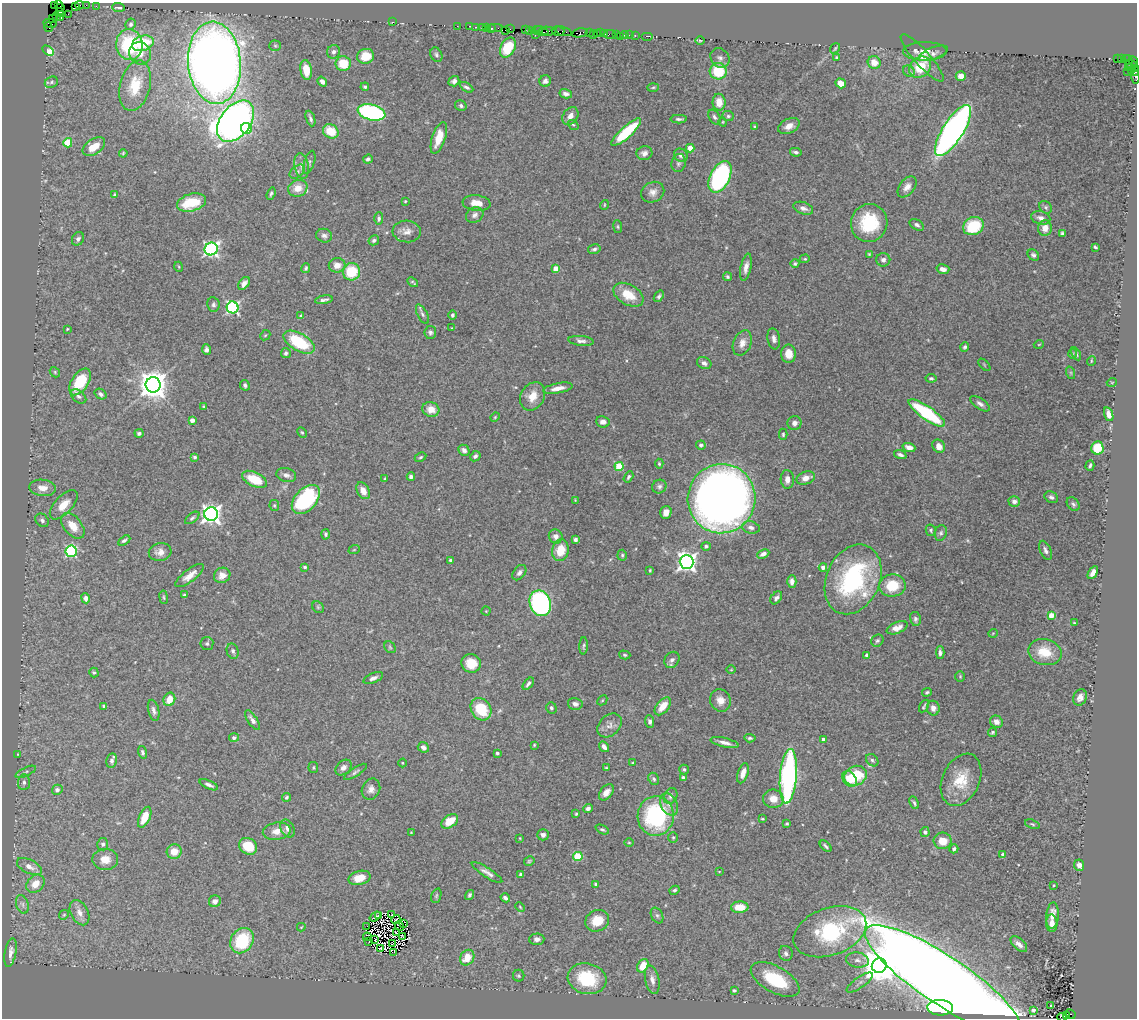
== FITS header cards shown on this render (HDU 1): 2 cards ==
NAXIS1  =                 1135
NAXIS2  =                 1016

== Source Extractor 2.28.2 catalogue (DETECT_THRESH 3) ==
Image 1135 x 1016 px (HDU 1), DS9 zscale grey, 1 PNG px = 1 image px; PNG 1139 x 1020 px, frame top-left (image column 1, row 1016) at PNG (2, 3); each listed source drawn as its Kron ellipse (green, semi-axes under 4 px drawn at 4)
Background 1.87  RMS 0.041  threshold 0.123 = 3 sigma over >= 5 px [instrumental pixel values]
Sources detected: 450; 3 with non-positive FLUX_AUTO (blend fragments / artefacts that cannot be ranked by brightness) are neither listed nor drawn; the other 447 listed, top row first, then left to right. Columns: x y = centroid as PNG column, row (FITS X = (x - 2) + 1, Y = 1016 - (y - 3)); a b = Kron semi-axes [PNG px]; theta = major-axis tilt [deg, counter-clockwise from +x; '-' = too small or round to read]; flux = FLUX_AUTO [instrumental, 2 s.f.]
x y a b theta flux
58 4 2 2 - 38
54 5 2 2 - 8.1
80 5 4 2 - 770
86 5 2 2 - 92
75 6 4 2 - 140
96 6 2 2 - 120
61 7 4 2 - 71
119 7 6 3 -4 6.8
60 12 4 3 - 95
68 14 2 2 - 38
56 16 2 2 - 23
61 17 4 3 - 210
53 19 3 2 - 120
393 22 2 2 - 24
50 23 6 3 -12 220
131 24 6 5 - 6.7
457 26 2 2 - 130
470 26 3 2 - 420
48 27 5 2 - 120
476 27 3 2 - 290
482 27 2 2 - 270
486 27 3 3 - 370
491 28 4 3 - 500
495 28 8 2 0 470
510 29 2 2 - 170
505 30 2 2 - 65
525 30 4 2 - 330
529 30 3 2 - 230
537 30 6 3 9 760
541 31 8 3 -18 1100
548 31 9 3 -5 1900
558 31 6 4 -15 250
563 31 8 3 -19 950
580 33 8 3 11 650
589 33 2 2 - 210
597 33 3 2 - 440
601 33 3 3 - 570
593 34 2 2 - 200
605 34 4 3 - 500
610 34 6 3 9 560
616 34 4 3 - 180
535 35 2 2 - 83
624 35 4 3 - 430
629 35 2 2 - 81
635 35 3 2 - 340
620 36 3 2 - 98
648 36 6 2 0 160
700 41 5 3 - 2.1
143 43 11 7 18 100
129 45 15 13 -84 190
275 46 5 5 - 4.2
508 48 11 7 62 77
835 48 5 3 - 3.2
48 51 6 4 -34 90
925 51 22 9 1 24
334 52 7 6 - 9.4
140 53 12 10 -56 28
933 53 15 6 21 10
436 55 7 5 -63 6.7
366 56 8 7 - 53
836 57 4 3 - 3.3
720 58 10 9 - 11
922 58 31 8 -48 30
1117 59 3 2 - 1600
1122 59 3 2 - 170
1128 60 5 2 - 100
1133 61 5 3 - 290
214 63 41 26 -85 4500
874 63 6 6 - 29
343 64 8 7 - 66
1133 66 7 4 -39 290
920 67 12 9 40 72
1128 67 3 2 - 60
306 70 10 5 -81 38
1131 70 3 2 - 150
718 71 8 8 - 100
909 71 6 5 - 6
1127 71 2 2 - 49
1135 71 5 3 - 620
961 76 5 4 - 26
1136 77 7 2 -88 260
454 81 5 5 - 8.8
545 81 6 5 - 9.4
51 82 7 5 25 5.6
322 82 5 4 - 11
841 83 5 4 - 28
135 86 26 15 76 88
365 87 4 3 - 4.8
466 87 7 4 -30 6.8
653 87 5 3 - 3.3
566 94 6 4 -13 10
719 102 8 6 -87 34
461 106 6 5 - 5.5
372 112 14 7 -14 460
570 116 9 7 53 19
728 116 6 5 - 5.8
714 117 8 5 -61 6.8
310 118 8 3 -69 7.2
679 119 8 3 0 6.1
236 121 23 15 53 1300
723 122 4 3 - 2.1
573 125 6 4 -38 3.9
755 126 4 3 - 2.5
789 126 11 7 26 21
246 128 5 5 - 93
953 130 29 10 58 1600
331 131 8 6 -31 58
626 132 19 5 43 150
439 138 16 6 72 51
68 143 4 4 - 87
94 147 12 7 33 45
690 148 4 4 - 37
796 152 6 3 -12 6
123 153 4 3 - 3
644 153 8 7 - 11
681 155 7 6 - 10
368 159 5 4 - 7
309 162 12 5 71 8.3
679 163 9 7 74 9
302 166 13 7 -80 17
297 172 8 5 39 8.1
720 177 17 9 64 450
907 187 12 7 51 19
298 188 10 8 19 37
653 192 12 9 30 18
271 194 6 4 70 4.8
114 195 3 3 - 3.7
405 201 3 2 - 2.4
191 203 15 8 15 93
477 203 14 7 -6 31
604 205 5 3 - 2.4
1046 207 7 5 -46 5.8
803 208 10 6 -20 14
475 215 9 7 29 11
1041 218 10 6 -13 14
379 219 6 4 88 6.4
869 223 19 18 - 140
917 225 8 5 -31 8
973 226 10 8 28 120
618 227 6 4 -83 3.9
1045 228 8 7 - 27
407 231 14 11 -4 20
1062 234 4 3 - 4.8
324 236 8 7 - 10
78 239 7 5 57 7.5
374 240 5 4 - 5.8
1095 247 4 3 - 3.8
211 249 6 6 - 720
594 249 6 4 12 6.2
869 254 4 4 - 3
1033 255 6 5 - 6.8
805 259 5 4 - 3.4
883 260 7 6 - 10
795 264 4 4 - 4.5
337 265 8 7 - 21
179 267 5 3 - 2.6
746 267 14 5 78 16
306 268 5 4 - 4.8
556 269 4 4 - 37
943 269 6 4 -15 17
352 272 8 8 - 110
728 277 4 4 - 4.3
413 282 6 2 -41 3.4
244 283 7 4 53 11
628 295 16 10 -30 54
659 296 6 4 51 5.5
324 300 9 3 10 7.3
213 304 7 6 - 7.5
232 307 6 6 - 470
422 314 10 5 -62 7.8
452 315 5 4 - 5.7
301 316 4 3 - 5.2
452 328 3 2 - 2.2
67 329 3 2 - 2.5
430 332 6 6 - 7.2
265 335 5 4 - 3.5
774 339 11 6 -81 12
581 341 13 5 -6 11
299 342 17 8 -30 160
742 343 13 8 67 22
1039 344 5 3 - 2.3
965 347 5 4 - 5.7
206 349 5 4 - 8.3
286 353 5 5 - 6.4
789 354 9 7 -89 32
1072 354 4 4 - 2.9
1076 354 7 4 -60 5.3
1091 361 5 3 - 2.5
704 363 7 6 - 11
984 365 7 3 -45 2.7
55 372 6 4 -49 3.9
1071 373 6 4 -72 3.9
931 378 5 4 - 4.9
80 382 15 8 56 100
1112 382 5 3 - 2.4
153 385 7 7 - 4200
245 385 5 4 - 8.5
558 388 15 5 11 23
100 394 6 5 - 7.6
79 396 9 6 -40 7.5
532 396 15 11 59 36
980 404 11 5 -35 10
204 406 3 3 - 2.9
431 409 8 7 - 29
927 413 22 6 -35 230
1109 414 7 4 -73 18
495 417 5 4 - 3
192 420 4 4 - 19
603 422 7 5 -8 13
794 423 7 7 - 12
302 432 5 4 - 3.5
139 433 4 4 - 6.5
783 434 5 4 - 4.1
701 445 5 4 - 8.6
939 446 7 6 - 19
909 447 6 4 -19 16
1097 448 6 6 - 77
464 450 6 5 - 11
900 455 6 4 -20 8.5
475 456 6 4 45 7.1
195 457 4 3 - 4.9
420 457 6 4 28 4.4
659 464 5 4 - 3.8
1090 465 5 3 - 5.1
619 466 4 4 - 120
286 475 10 7 -16 11
411 477 4 4 - 9.7
628 477 6 4 58 5
806 478 10 6 18 24
255 479 13 7 -24 76
385 479 3 3 - 2.6
787 479 9 6 -87 16
659 487 7 6 - 7.5
43 488 13 8 -6 25
363 491 9 6 -61 25
1051 497 7 5 -27 8.5
306 499 17 10 48 290
721 499 35 34 - 2900
575 500 3 3 - 1.9
1014 501 5 5 - 13
1073 504 8 5 -51 6.8
64 505 18 9 47 38
274 505 5 5 - 3.9
666 512 6 5 - 18
211 514 7 6 - 1500
192 518 8 4 37 5.2
42 520 7 6 - 7.7
73 526 15 9 -51 44
751 527 9 6 -14 10
931 530 6 5 - 4.8
941 533 8 6 72 6.7
326 534 5 4 - 5.9
556 536 7 6 - 15
124 540 7 4 31 5.8
575 540 4 3 - 7.7
706 546 5 4 - 5.4
354 550 6 3 19 2.7
560 550 11 8 79 56
1045 550 10 5 -67 9.7
71 551 6 5 - 330
160 552 11 9 8 21
763 554 6 4 25 11
622 555 5 4 - 4.2
451 560 4 3 - 5.5
687 562 7 7 - 1400
305 567 3 3 - 5.2
823 567 4 4 - 16
650 570 3 2 - 2.8
519 573 8 5 52 8.8
1093 573 7 4 61 17
190 575 17 6 37 24
222 575 8 7 - 21
853 579 36 26 66 390
792 581 6 4 -89 11
892 586 13 11 7 82
184 595 3 3 - 3.5
164 597 7 3 -81 3.4
86 598 5 4 - 12
776 598 7 5 53 8.4
540 603 13 10 -69 530
318 607 6 5 - 4.8
486 611 4 4 - 2.5
1051 615 4 4 - 45
915 619 7 5 -78 7
1074 623 4 3 - 2.2
897 628 11 5 22 21
993 633 5 3 - 2.2
877 641 6 5 - 5.9
207 644 6 6 - 5.8
584 646 8 3 88 4.7
390 647 6 5 - 4.2
233 651 8 6 -71 7.5
1045 652 17 13 -13 66
940 653 6 4 -88 8.1
625 655 5 4 - 3.8
867 655 4 3 - 6.8
672 660 8 7 - 11
471 663 10 9 - 54
731 670 5 3 - 2.3
94 672 5 4 - 4.2
960 676 5 4 - 3.4
373 678 10 5 23 11
528 684 7 3 50 8.1
927 692 5 4 - 4.1
1080 697 8 6 66 13
169 699 7 5 68 39
602 700 5 3 - 2.7
720 700 11 10 - 24
575 704 7 6 - 11
104 706 3 3 - 8.8
663 706 10 6 50 39
924 706 7 2 58 3.8
551 708 6 5 - 6.2
933 708 7 6 - 13
481 709 12 9 -54 93
154 710 11 5 -76 11
252 720 11 4 -56 12
650 721 6 4 -84 10
996 722 7 5 -30 14
609 725 14 10 43 17
992 732 4 3 - 4.4
234 738 5 4 - 6.2
750 738 5 3 - 4.9
823 739 3 3 - 14
725 743 14 4 -13 16
534 745 4 3 - 2.5
423 747 6 5 - 11
604 747 6 4 -53 10
142 752 6 4 -72 5.8
497 753 3 3 - 6.4
17 754 4 3 - 1.8
872 760 7 5 -46 6.1
112 761 7 5 78 8.5
403 763 4 3 - 2
633 763 3 3 - 3.9
313 768 5 5 - 3.6
343 768 9 6 42 13
606 768 3 2 - 2.7
684 769 5 4 - 4.9
26 772 11 4 25 6.4
355 772 13 4 33 7.3
743 773 10 5 72 20
788 776 27 8 85 740
855 776 11 9 25 120
683 777 3 3 - 6.8
654 779 6 5 - 6.4
849 779 9 6 -53 42
961 780 27 18 66 84
24 782 8 6 85 9
209 785 10 3 -24 9.6
371 789 11 9 65 16
57 790 5 5 - 10
606 792 9 6 50 20
671 796 8 6 65 9.4
286 797 4 3 - 5.2
773 799 10 9 - 30
914 803 7 3 -64 5.3
669 804 12 8 -63 17
588 809 5 4 - 9
576 814 4 3 - 3.2
656 816 20 18 89 310
145 817 11 5 67 54
762 819 3 2 - 2.8
450 821 9 6 35 52
787 824 3 3 - 3.5
1032 824 8 4 -19 4.1
287 828 9 6 -64 13
602 829 7 4 -25 5.1
277 831 14 8 10 28
411 832 3 2 - 1.8
925 832 5 4 - 6.7
543 835 5 5 - 9.8
673 837 5 4 - 3.5
520 838 4 2 - 2
943 841 9 8 - 41
629 842 5 3 - 2.6
103 844 6 5 - 6.6
248 846 9 8 - 72
826 846 7 3 -42 5.7
954 849 4 4 - 6.2
174 851 7 7 - 34
1003 854 3 3 - 5
578 856 4 4 - 140
105 859 13 10 1 30
529 861 5 4 - 3.9
1079 865 6 5 - 12
29 866 13 7 -27 24
487 872 18 4 -32 14
719 872 3 2 - 1.8
521 874 3 3 - 6.6
359 878 11 7 15 39
35 884 10 8 44 36
596 884 3 3 - 5.7
1054 885 4 3 - 2
675 890 5 4 - 4.6
469 895 5 4 - 5.7
436 896 7 5 71 4.9
505 898 5 3 - 9.5
215 901 6 5 - 14
22 904 9 6 -72 10
520 907 5 3 - 2.5
740 907 9 5 1 43
79 913 13 8 -62 22
64 915 5 4 - 3.3
379 915 4 3 - 7.5
392 915 3 2 - 3.4
657 915 8 5 -62 6.9
1052 916 13 6 85 27
375 917 6 2 36 4.5
396 919 5 2 - 2.8
597 921 12 10 29 53
1052 923 8 5 -88 18
403 924 2 2 - 2.7
399 926 5 2 - 3.1
301 927 4 3 - 1.9
367 927 4 2 - 2.9
396 932 3 2 - 3.8
830 932 38 23 20 320
403 936 4 2 - 3.1
367 937 4 2 - 2.7
537 939 7 5 3 12
375 940 2 2 - 4.9
242 941 13 11 57 150
368 941 3 2 - 1.9
392 944 3 2 - 2.5
1019 944 10 5 -44 14
381 948 3 2 - 2.1
394 952 3 2 - 2.5
10 953 14 5 79 16
786 953 7 7 - 9.7
467 958 8 6 56 44
857 960 11 7 -10 14
643 966 7 5 62 46
879 966 7 7 - 5700
519 976 6 5 - 4.7
587 979 19 15 -14 150
775 979 27 13 -29 150
652 980 14 7 -78 18
943 980 92 24 -34 13000
860 982 15 5 35 14
734 990 4 3 - 4.4
1050 1006 3 3 - 7.8
940 1008 13 7 -2 670
1033 1010 4 4 - 4.8
1070 1014 5 3 - 260
1067 1016 3 3 - 350
1062 1017 5 2 - 410
At the frame edge (FLAGS 8, measured only in part): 4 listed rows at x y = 58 4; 1135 71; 1136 77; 1062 1017
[3 non-positive-flux detections neither listed nor drawn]